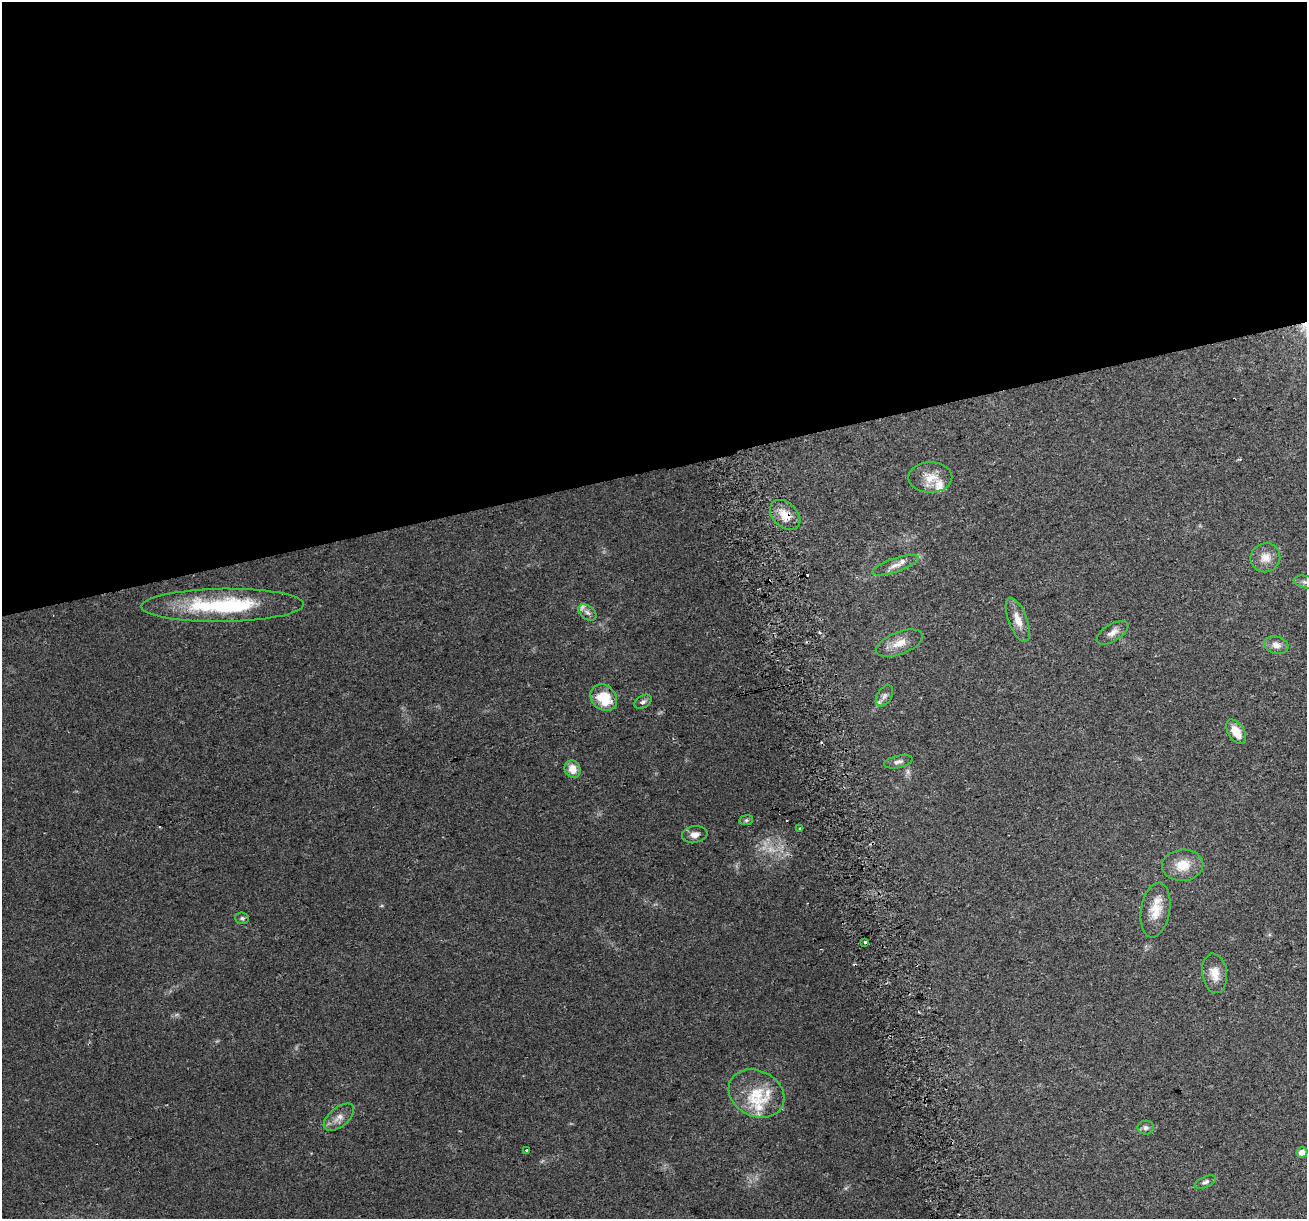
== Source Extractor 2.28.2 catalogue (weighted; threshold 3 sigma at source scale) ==
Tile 2 of 4 x 4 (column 2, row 1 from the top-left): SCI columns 1336-2640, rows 3712-4928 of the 5282 x 5037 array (HDU 1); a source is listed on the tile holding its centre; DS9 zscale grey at full resolution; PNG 1309 x 1221 px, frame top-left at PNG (2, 2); each listed source drawn as its Kron ellipse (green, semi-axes under 4 px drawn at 4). Shown black and unused: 38% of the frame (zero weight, under 2 of 3 exposures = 2% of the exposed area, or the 3 px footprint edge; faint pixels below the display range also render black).
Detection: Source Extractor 2.28.2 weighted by HDU 2 'WHT'; one run over the whole footprint, this tile lists its part. Background 0.0666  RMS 0.008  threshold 0.0362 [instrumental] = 3 sigma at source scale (4.5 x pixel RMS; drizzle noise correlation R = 1.50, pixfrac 1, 0.0396/0.0396 arcsec/px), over >= 5 px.
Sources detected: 42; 1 too faint to see at this stretch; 3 cosmic-ray / hot-pixel residue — neither listed nor drawn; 7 inside a brighter listed object's ellipse — not listed separately; the other 31 listed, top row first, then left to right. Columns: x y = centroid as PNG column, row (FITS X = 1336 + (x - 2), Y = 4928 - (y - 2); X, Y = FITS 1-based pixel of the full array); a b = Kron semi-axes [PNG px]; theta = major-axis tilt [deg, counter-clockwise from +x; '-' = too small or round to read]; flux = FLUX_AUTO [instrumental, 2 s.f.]
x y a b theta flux
930 477 22 15 0 13
785 515 17 12 -44 11
1265 558 15 14 - 8.9
895 565 24 7 19 6.8
1305 582 12 6 -13 3.3
223 605 81 16 1 82
587 612 10 6 -38 3.2
1018 620 23 9 -69 9.9
1113 633 18 8 32 5.7
899 643 25 11 21 11
1276 645 12 8 -16 5.4
884 696 12 7 58 3.4
604 698 14 12 -44 24
643 702 9 6 32 2.5
1236 732 13 8 -58 12
898 762 14 6 13 3.3
573 769 9 8 - 8.6
746 820 7 5 6 1.5
800 829 3 3 - 2.3
695 834 13 8 7 5.8
1183 865 21 15 4 16
1155 910 27 14 80 16
242 918 7 6 - 1.8
865 942 3 3 - 9.3
1215 973 20 12 -82 10
757 1094 29 23 -27 28
339 1117 18 9 40 7.1
1146 1128 8 7 - 2.8
526 1150 3 2 - 1.3
1302 1152 5 5 - 5.8
1205 1182 11 5 23 2.2
Overlapping masked pixels (flux is a lower limit): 1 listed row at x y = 785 515
Isophote crosses this tile's border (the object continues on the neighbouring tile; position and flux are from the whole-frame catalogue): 1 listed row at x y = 1305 582